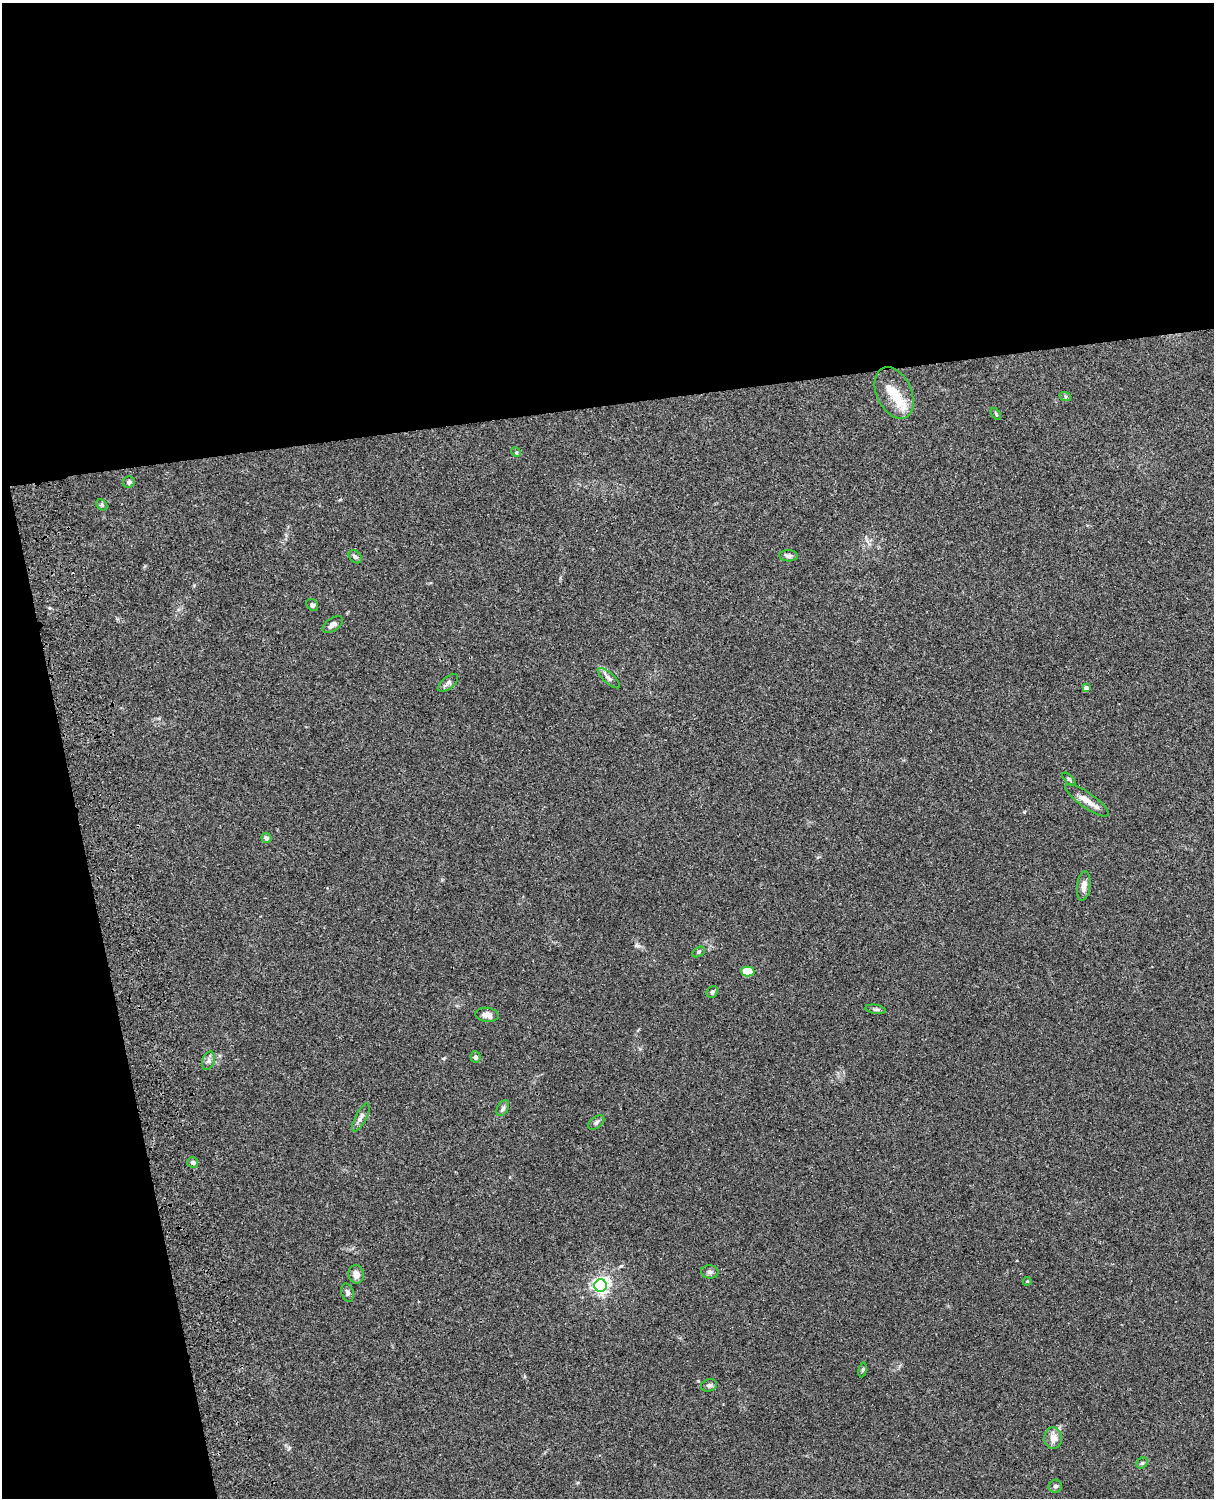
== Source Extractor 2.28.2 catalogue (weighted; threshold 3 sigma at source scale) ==
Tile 1 of 4 x 3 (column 1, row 1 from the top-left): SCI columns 120-1331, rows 3157-4652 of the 5089 x 4928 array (HDU 1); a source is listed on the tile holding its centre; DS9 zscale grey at full resolution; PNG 1216 x 1500 px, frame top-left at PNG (2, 3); each listed source drawn as its Kron ellipse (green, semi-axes under 4 px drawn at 4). Shown black and unused: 33% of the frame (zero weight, under 3 of 4 exposures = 6% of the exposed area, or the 3 px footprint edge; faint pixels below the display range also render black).
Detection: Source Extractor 2.28.2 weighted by HDU 2 'WHT'; one run over the whole footprint, this tile lists its part. Background 0.134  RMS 0.0069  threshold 0.0312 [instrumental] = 3 sigma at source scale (4.5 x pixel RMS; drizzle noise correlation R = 1.50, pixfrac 1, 0.05/0.05 arcsec/px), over >= 5 px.
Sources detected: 39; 1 inside a brighter listed object's ellipse — not listed separately; the other 38 listed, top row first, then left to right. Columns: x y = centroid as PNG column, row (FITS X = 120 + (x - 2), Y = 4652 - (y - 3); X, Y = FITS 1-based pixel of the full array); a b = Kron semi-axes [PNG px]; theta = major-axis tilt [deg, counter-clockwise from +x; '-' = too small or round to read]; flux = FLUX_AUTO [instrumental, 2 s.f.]
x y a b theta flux
894 393 27 17 -64 18
1065 396 6 4 -19 0.94
996 414 7 3 -54 0.77
516 452 5 4 - 0.79
129 482 6 6 - 1.5
102 505 6 4 -44 1.2
788 556 9 5 -4 2
355 557 7 5 -45 1.6
312 605 6 5 - 1.3
333 624 12 6 33 3.5
609 678 14 5 -42 2.6
448 683 12 6 40 2.2
1086 688 4 4 - 3.4
1069 779 8 3 -46 1
1087 800 26 7 -35 6.9
266 838 5 5 - 1.5
1084 886 15 6 83 4.6
698 952 7 4 29 1.2
748 971 7 5 -1 29
712 992 6 5 - 1.8
875 1009 10 4 -9 1.5
487 1015 11 7 -7 4.8
475 1057 6 5 - 1.5
208 1061 9 6 71 2.2
503 1108 8 5 60 1.6
361 1117 15 5 63 2.8
596 1122 9 5 39 1.9
193 1162 5 5 - 1.5
710 1272 9 6 -6 2.1
356 1274 9 8 - 4.6
1027 1281 4 3 - 0.7
601 1285 6 6 - 220
347 1293 9 6 -73 1.8
863 1370 7 4 81 0.99
709 1385 8 6 17 1.9
1053 1438 11 9 -85 6
1142 1463 6 5 - 1.1
1055 1486 6 6 - 2